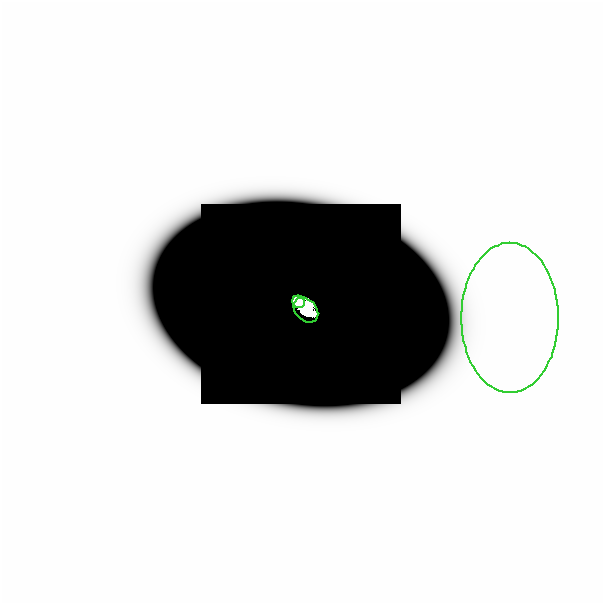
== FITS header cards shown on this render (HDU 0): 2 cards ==
NAXIS1  =                  601
NAXIS2  =                  601

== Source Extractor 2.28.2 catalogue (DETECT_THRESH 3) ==
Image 601 x 601 px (HDU 0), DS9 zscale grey, 1 PNG px = 1 image px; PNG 605 x 605 px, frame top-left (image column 1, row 601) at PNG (0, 0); each listed source drawn as its Kron ellipse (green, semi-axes under 4 px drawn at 4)
Background -4.87e-23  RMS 1.8e-22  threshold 5.38e-22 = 3 sigma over >= 5 px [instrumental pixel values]
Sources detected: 22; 19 with non-positive FLUX_AUTO (blend fragments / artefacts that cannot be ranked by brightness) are neither listed nor drawn; the other 3 listed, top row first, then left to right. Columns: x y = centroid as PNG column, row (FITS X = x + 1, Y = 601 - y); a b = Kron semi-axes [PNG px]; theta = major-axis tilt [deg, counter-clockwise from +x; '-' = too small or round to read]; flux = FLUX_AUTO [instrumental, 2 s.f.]
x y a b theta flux
297 300 6 6 - 2.2e+01
304 308 14 10 -46 7.5e+00
508 316 75 48 -90 7.7e-05
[19 non-positive-flux detections neither listed nor drawn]